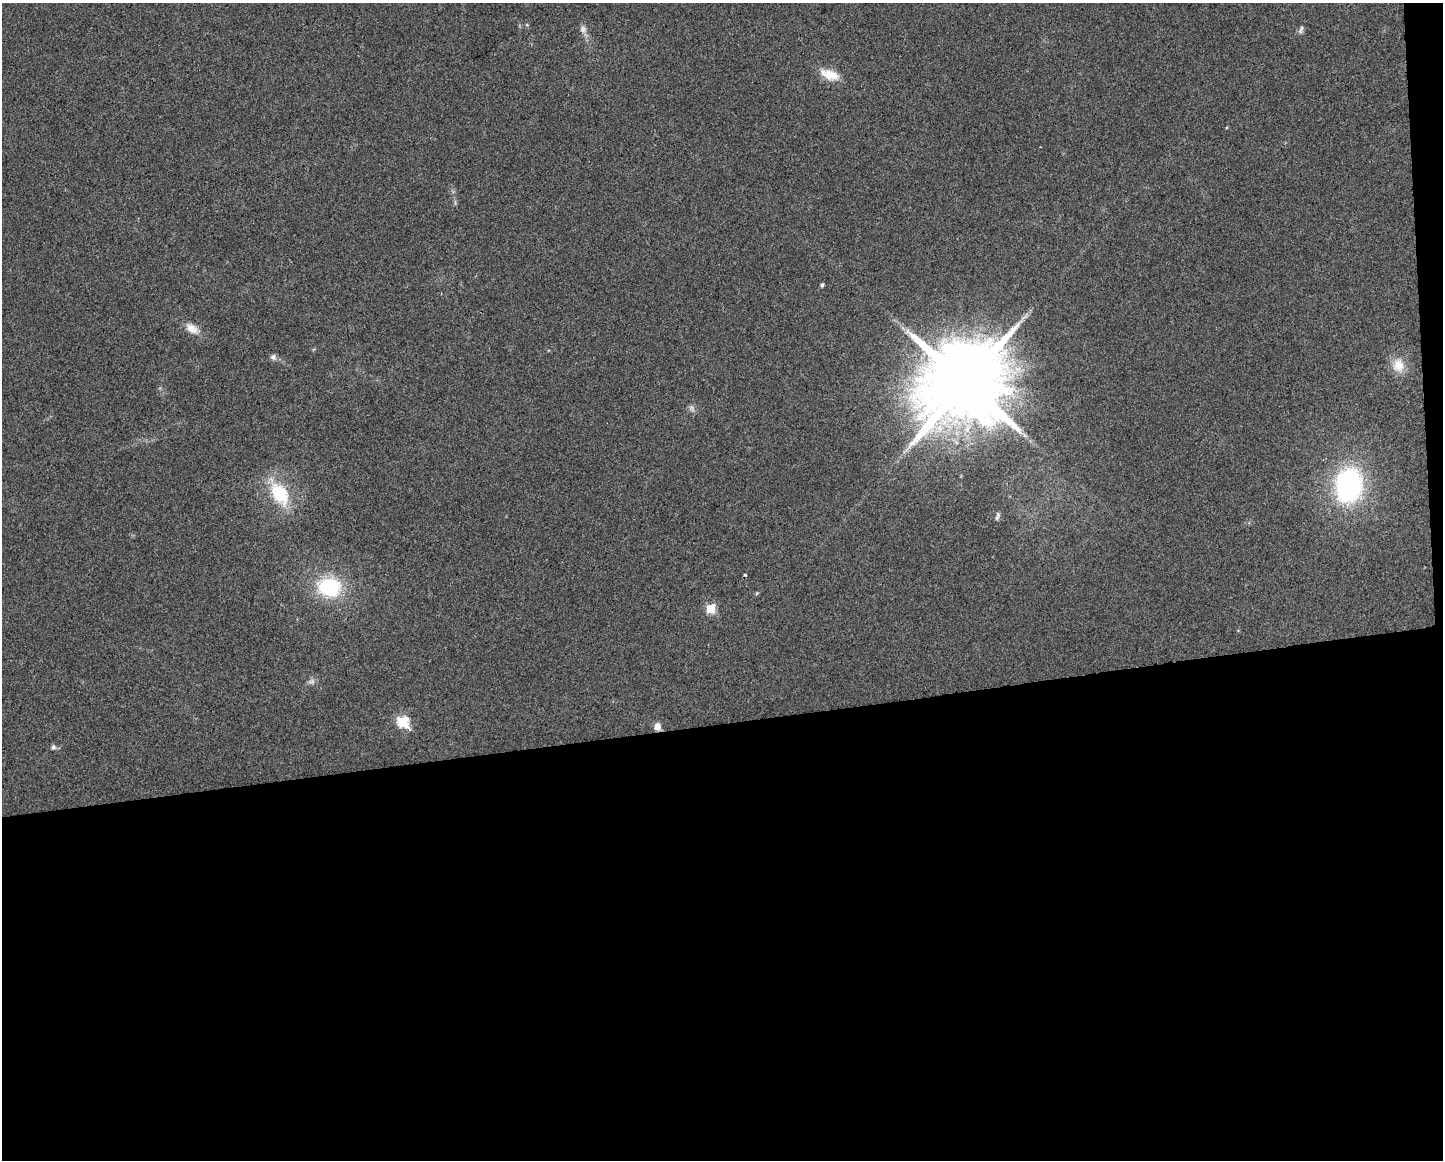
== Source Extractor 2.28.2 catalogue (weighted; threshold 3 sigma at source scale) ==
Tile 12 of 3 x 4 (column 3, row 4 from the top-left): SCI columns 2894-4334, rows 1-1158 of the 4391 x 4633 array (HDU 1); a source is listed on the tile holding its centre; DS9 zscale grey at full resolution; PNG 1445 x 1162 px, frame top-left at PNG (2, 3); no overlay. Shown black and unused: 39% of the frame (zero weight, under 2 of 3 exposures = <1% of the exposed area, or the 3 px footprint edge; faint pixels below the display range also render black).
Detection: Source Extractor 2.28.2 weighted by HDU 2 'WHT'; one run over the whole footprint, this tile lists its part. Background 0.0515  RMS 0.0069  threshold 0.0308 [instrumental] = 3 sigma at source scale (4.5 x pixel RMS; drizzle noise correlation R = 1.50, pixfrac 1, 0.0396/0.0396 arcsec/px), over >= 5 px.
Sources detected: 20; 1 too faint to see at this stretch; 1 cosmic-ray / hot-pixel residue — not listed; the other 18 listed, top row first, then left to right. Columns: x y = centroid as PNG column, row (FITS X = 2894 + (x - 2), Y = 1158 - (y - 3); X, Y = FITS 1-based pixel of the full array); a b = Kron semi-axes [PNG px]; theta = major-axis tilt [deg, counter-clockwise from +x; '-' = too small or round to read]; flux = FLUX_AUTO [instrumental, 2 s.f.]
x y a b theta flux
583 29 11 8 76 3
1301 30 13 5 70 1.9
830 75 26 12 -20 12
822 285 5 4 - 1.5
192 328 17 10 -31 7.4
273 357 8 7 - 2.2
1398 365 18 15 -80 11
965 383 23 21 62 11000
692 408 9 5 -69 2
1024 435 7 4 -71 1.3
1348 485 36 27 80 110
280 494 31 18 -58 34
997 518 8 5 61 1.6
329 587 23 18 -7 47
710 608 5 5 - 32
403 721 6 6 - 67
657 726 9 7 -89 4.5
53 747 7 7 - 1.7
Overlapping masked pixels (flux is a lower limit): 1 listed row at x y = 657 726